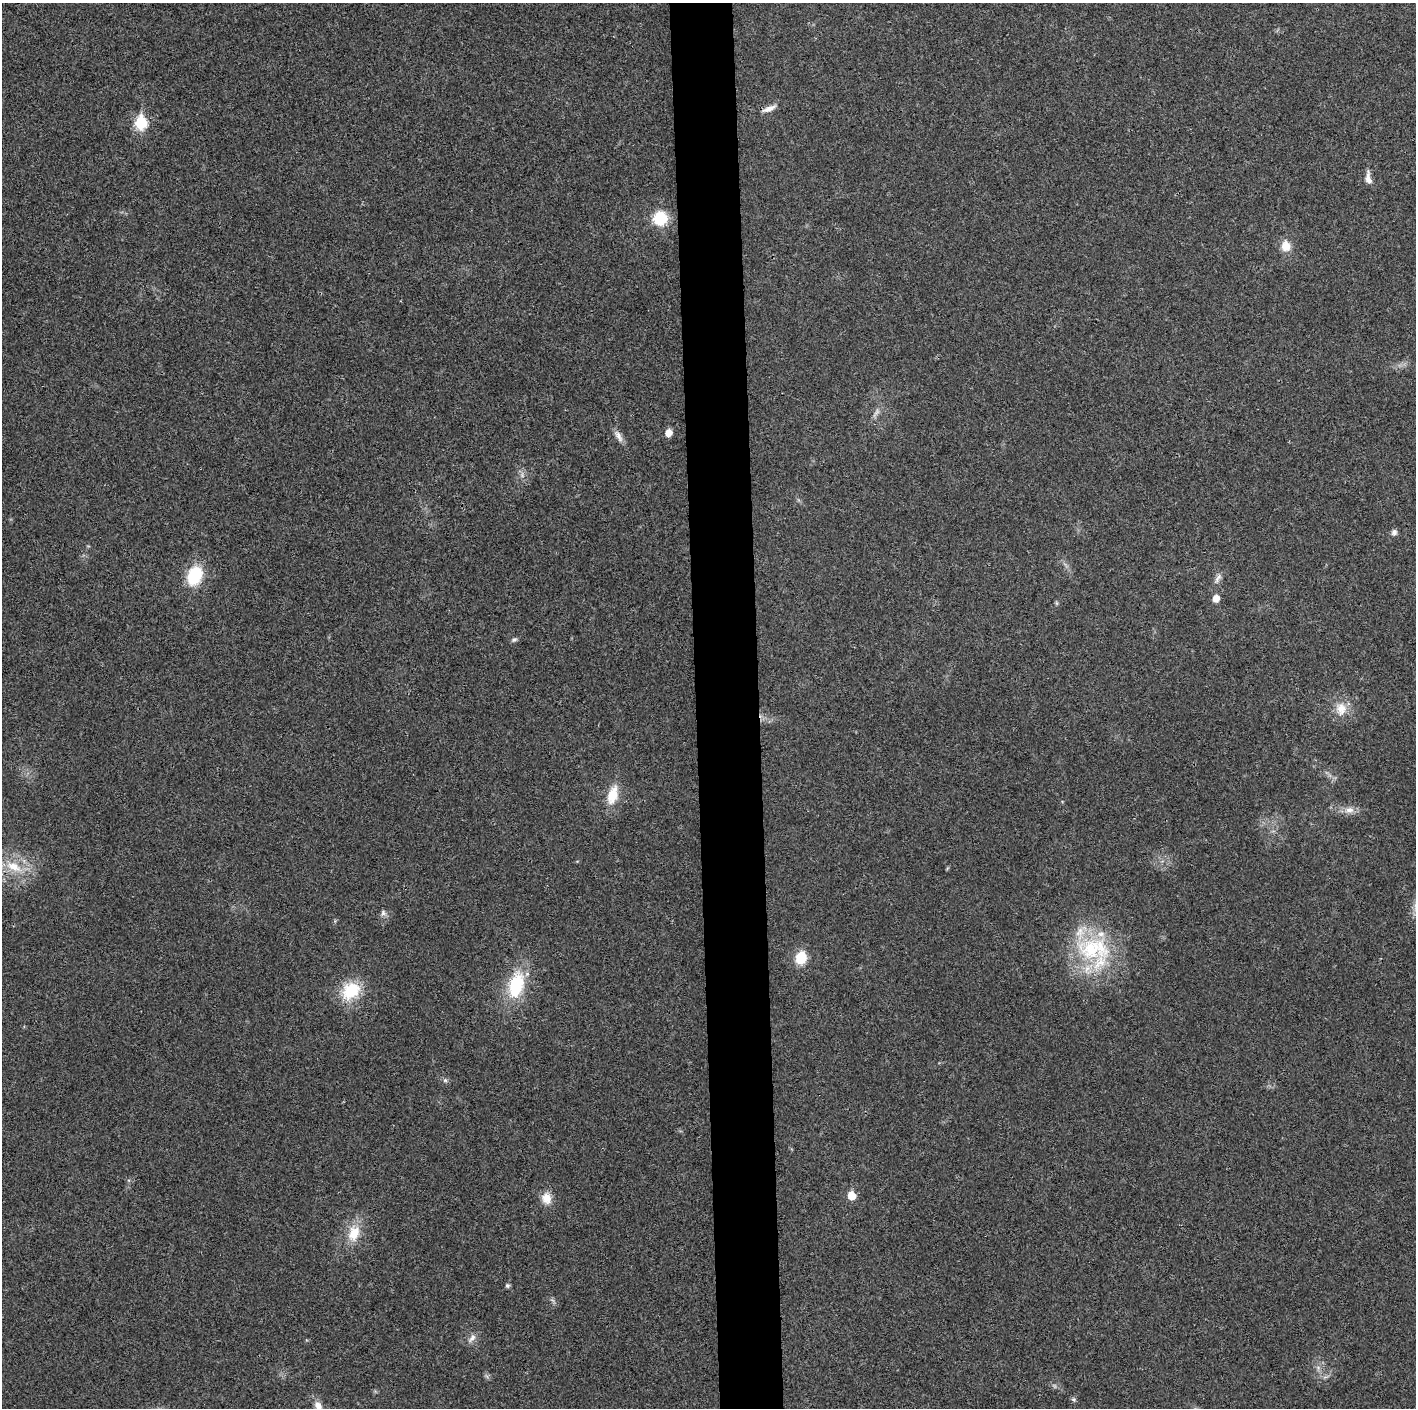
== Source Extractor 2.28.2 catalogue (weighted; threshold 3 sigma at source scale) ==
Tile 5 of 3 x 3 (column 2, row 2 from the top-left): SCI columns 1414-2827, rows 1411-2816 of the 4242 x 4223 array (HDU 1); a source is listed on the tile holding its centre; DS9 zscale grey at full resolution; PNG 1418 x 1410 px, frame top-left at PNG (2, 3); no overlay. Shown black and unused: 4% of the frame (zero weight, under 3 of 4 exposures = <1% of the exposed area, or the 3 px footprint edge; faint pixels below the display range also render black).
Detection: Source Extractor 2.28.2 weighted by HDU 2 'WHT'; one run over the whole footprint, this tile lists its part. Background 0.0193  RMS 0.0039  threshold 0.0174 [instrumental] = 3 sigma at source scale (4.5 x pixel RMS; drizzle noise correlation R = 1.50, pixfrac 1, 0.05/0.05 arcsec/px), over >= 5 px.
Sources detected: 31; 2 too faint to see at this stretch — not listed; the other 29 listed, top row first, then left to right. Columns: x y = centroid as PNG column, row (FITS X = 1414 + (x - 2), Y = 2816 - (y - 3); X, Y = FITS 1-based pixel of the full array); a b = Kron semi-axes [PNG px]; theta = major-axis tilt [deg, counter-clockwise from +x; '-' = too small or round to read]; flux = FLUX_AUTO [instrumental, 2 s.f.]
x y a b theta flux
769 109 19 6 22 2.7
141 123 7 6 - 31
1368 178 16 7 -83 2.5
660 218 13 13 - 14
1286 246 14 11 -82 4.5
668 433 6 5 - 4.5
618 436 18 7 -60 2.4
1394 532 7 7 - 1.4
194 576 13 9 63 28
1218 578 16 6 60 1.8
1216 598 7 6 - 3.7
514 640 8 5 25 0.86
1341 709 18 16 -83 6.1
613 795 21 11 74 8.9
1349 810 14 9 7 2.9
14 867 24 11 -27 8.9
383 913 9 7 -72 1.2
1094 949 55 34 -4 39
801 958 10 8 70 13
516 985 26 14 75 23
351 991 25 19 42 15
445 1080 6 5 - 0.76
851 1196 6 5 - 8.4
546 1198 15 13 -72 4.3
354 1233 20 13 71 8.6
507 1285 6 5 - 0.77
472 1338 14 6 45 2
1074 1399 7 6 - 0.72
318 1407 17 9 -72 4.2
Isophote crosses this tile's border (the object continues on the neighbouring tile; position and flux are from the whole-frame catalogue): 1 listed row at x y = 318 1407